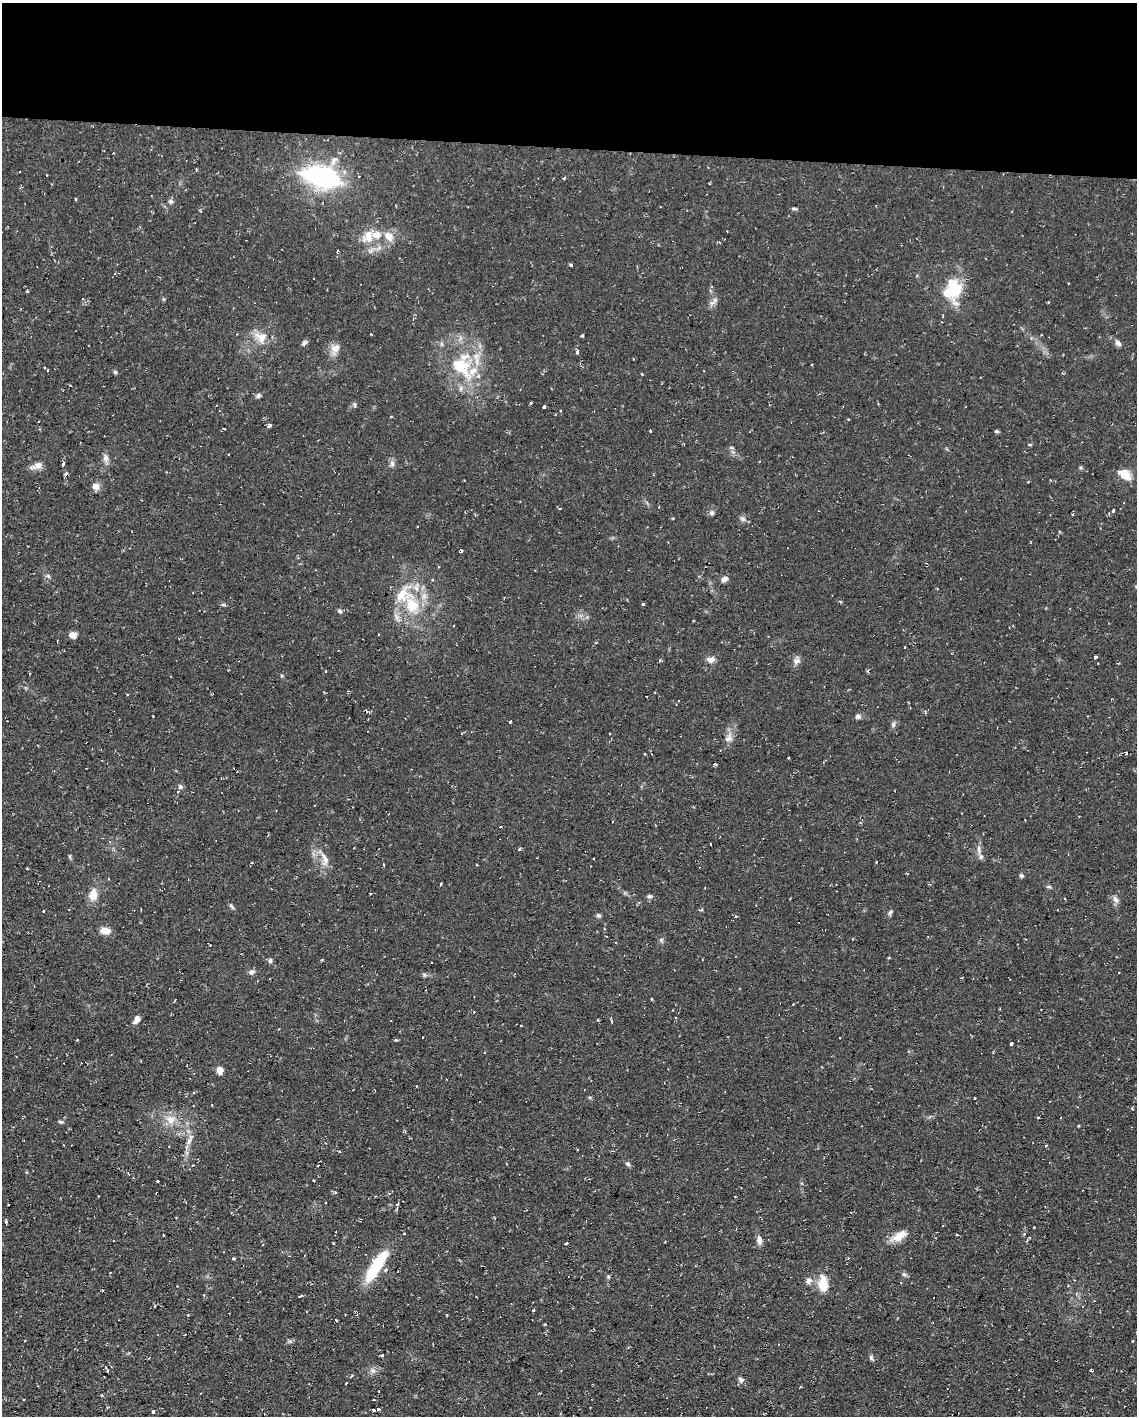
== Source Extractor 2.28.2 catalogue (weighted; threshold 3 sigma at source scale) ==
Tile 3 of 4 x 3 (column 3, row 1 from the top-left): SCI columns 2270-3404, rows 3044-4457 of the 4538 x 4561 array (HDU 1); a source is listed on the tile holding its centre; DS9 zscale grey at full resolution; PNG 1139 x 1418 px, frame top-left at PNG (2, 3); no overlay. Shown black and unused: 10% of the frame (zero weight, under 2 of 3 exposures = <1% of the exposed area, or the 3 px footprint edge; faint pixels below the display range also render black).
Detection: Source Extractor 2.28.2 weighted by HDU 2 'WHT'; one run over the whole footprint, this tile lists its part. Background 0.112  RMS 0.0077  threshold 0.0345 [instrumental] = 3 sigma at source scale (4.5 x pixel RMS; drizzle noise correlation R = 1.50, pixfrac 1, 0.05/0.05 arcsec/px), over >= 5 px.
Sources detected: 163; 13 cosmic-ray / hot-pixel residue — not listed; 7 inside a brighter listed object's ellipse — not listed separately; the other 143 listed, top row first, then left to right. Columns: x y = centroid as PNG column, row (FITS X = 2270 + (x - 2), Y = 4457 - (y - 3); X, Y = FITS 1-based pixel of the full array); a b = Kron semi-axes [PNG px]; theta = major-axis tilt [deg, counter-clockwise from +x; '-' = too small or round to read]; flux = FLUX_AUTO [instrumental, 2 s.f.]
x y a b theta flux
321 177 41 21 -15 100
564 178 6 2 44 0.8
170 201 6 6 - 1.8
794 209 9 3 -5 1.2
727 231 2 2 - 0.49
389 236 15 10 -51 7.7
368 237 23 14 51 14
571 265 4 4 - 0.83
954 290 25 19 62 32
714 301 17 5 49 3.1
582 335 4 3 - 0.94
261 337 19 13 -24 11
304 343 8 5 37 1.9
1118 343 8 6 -44 2.8
335 348 14 11 57 6.3
577 352 5 3 - 1.8
461 367 41 23 -46 45
115 372 5 5 - 1.2
642 374 3 3 - 0.56
258 395 7 6 - 1.6
531 403 3 2 - 0.81
355 405 6 4 -72 1.1
544 407 4 3 - 3
560 411 3 3 - 0.67
391 417 4 2 - 0.53
848 419 3 3 - 0.66
269 425 3 3 - 3.8
223 428 4 3 - 1.8
650 431 3 2 - 1.4
997 431 6 4 -19 1.1
1030 445 5 3 - 0.69
106 458 10 8 -76 3.4
63 464 4 3 - 5.4
392 464 8 6 77 2.4
37 466 17 7 21 5.1
1125 475 18 10 -38 9.4
464 480 3 2 - 0.66
1028 482 3 3 - 0.66
96 486 9 8 - 4.5
1113 510 4 3 - 2.1
712 513 7 6 - 1.8
743 519 8 6 -69 2.1
48 576 7 4 -18 1.3
724 579 9 6 28 3.1
432 580 4 3 - 1
643 604 3 2 - 2
412 605 23 19 -67 29
340 611 7 5 -28 1.4
378 634 3 2 - 1
73 635 7 6 - 5.8
596 643 3 3 - 1.3
905 647 3 2 - 0.54
1095 657 3 3 - 13
711 660 10 7 -4 3.9
660 661 4 3 - 1.3
796 661 9 8 - 3.3
326 671 3 3 - 0.64
369 712 5 4 - 1.4
858 716 7 6 - 2.5
510 722 3 2 - 0.91
893 724 8 4 82 1.6
729 738 14 9 55 5
1126 753 3 3 - 1.6
644 754 3 3 - 1.1
715 764 3 3 - 2.5
180 786 7 6 - 1.7
710 844 3 3 - 0.98
519 849 4 2 - 1.2
979 849 11 4 -85 2.6
325 859 22 7 -63 6.4
876 862 3 2 - 0.72
476 864 3 2 - 0.68
383 865 3 2 - 0.92
1021 876 5 5 - 1.5
441 884 3 2 - 1
1049 886 6 4 -1 1.1
705 888 2 2 - 0.66
370 894 3 2 - 0.75
93 895 15 10 80 8.6
650 896 7 5 6 1.8
1065 899 3 2 - 0.79
1115 899 11 6 -63 3.1
232 906 9 4 -49 1.5
43 911 3 3 - 0.93
890 912 9 4 62 1.5
599 915 6 6 - 1.4
105 930 10 6 -5 8.7
661 940 6 5 - 1.4
270 961 7 5 88 1.6
251 972 8 7 - 2.4
137 1019 10 6 63 3.7
612 1022 4 3 - 1.3
521 1025 3 3 - 0.67
77 1040 2 2 - 0.76
1011 1044 4 3 - 4.5
219 1070 6 5 - 8.6
975 1098 3 2 - 0.54
1038 1118 3 2 - 1.1
171 1120 13 11 -29 8.4
61 1122 6 4 -10 1.3
404 1131 5 4 - 1.1
189 1141 9 6 71 3.2
1046 1145 3 3 - 1.6
577 1149 3 2 - 0.7
339 1152 3 3 - 1.4
628 1164 7 6 - 1.6
193 1165 3 2 - 0.49
158 1181 3 3 - 1.5
335 1192 5 3 - 1.2
157 1193 3 3 - 1.4
735 1197 3 3 - 0.55
397 1204 4 3 - 1.2
176 1217 3 2 - 0.66
6 1222 4 2 - 1.8
899 1236 25 10 31 9.3
759 1240 12 7 -82 3.6
566 1243 3 3 - 1.3
233 1258 3 3 - 12
377 1265 40 10 57 38
904 1274 6 5 - 1.6
608 1277 6 4 -1 0.93
822 1281 22 13 65 11
102 1290 3 2 - 0.77
300 1296 5 3 - 1.9
533 1310 3 3 - 0.73
345 1315 2 2 - 0.6
336 1320 3 2 - 0.95
290 1341 7 4 -2 1.4
1132 1341 3 3 - 2.2
382 1355 5 3 - 0.85
149 1358 3 2 - 0.69
871 1358 8 5 -64 1.6
105 1367 3 3 - 0.7
373 1370 9 6 0 3
1092 1370 3 3 - 2.3
107 1371 3 2 - 0.85
741 1380 7 6 - 2.4
346 1383 3 2 - 0.5
102 1395 3 3 - 1.3
374 1400 3 2 - 1.1
378 1409 3 2 - 2.1
373 1410 4 3 - 1.8
153 1412 3 3 - 2.5
Overlapping masked pixels (flux is a lower limit): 3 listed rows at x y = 157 1193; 377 1265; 1092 1370